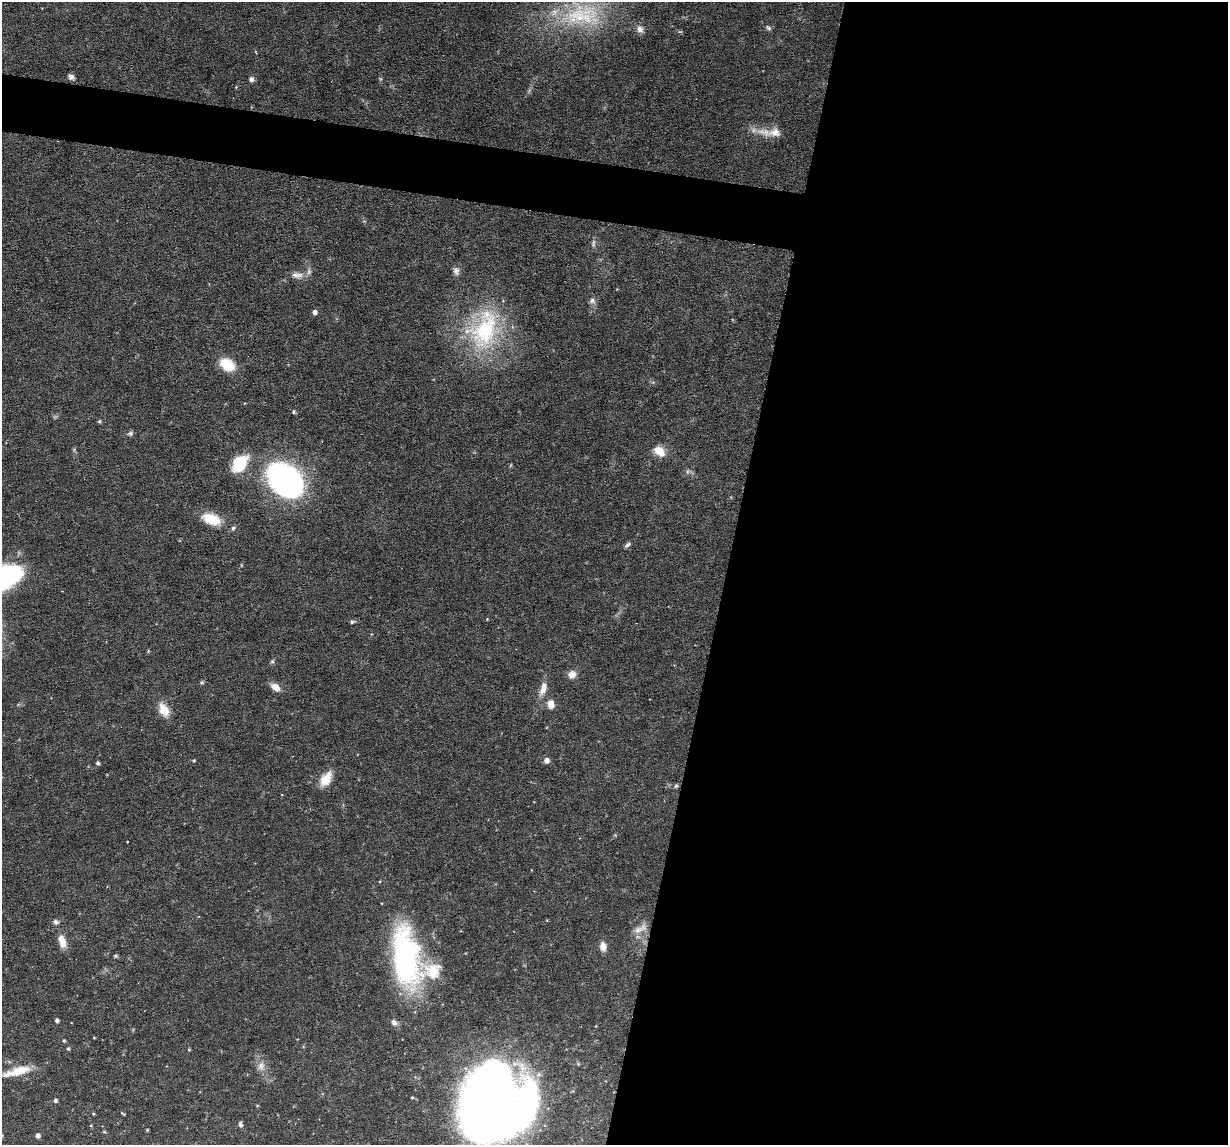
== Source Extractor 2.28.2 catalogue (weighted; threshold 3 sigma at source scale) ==
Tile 12 of 4 x 4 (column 4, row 3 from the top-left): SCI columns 3680-4905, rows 1262-2404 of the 4905 x 4927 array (HDU 1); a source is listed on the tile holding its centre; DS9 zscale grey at full resolution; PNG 1230 x 1147 px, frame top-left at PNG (2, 2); no overlay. Shown black and unused: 44% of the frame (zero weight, under 3 of 6 exposures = <1% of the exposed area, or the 3 px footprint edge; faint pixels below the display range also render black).
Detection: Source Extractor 2.28.2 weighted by HDU 2 'WHT'; one run over the whole footprint, this tile lists its part. Background 0.0749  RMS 0.0043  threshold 0.0175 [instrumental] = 3 sigma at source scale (4.09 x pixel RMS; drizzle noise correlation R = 1.36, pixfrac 0.8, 0.05/0.05 arcsec/px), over >= 5 px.
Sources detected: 67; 2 too faint to see at this stretch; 1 inside a brighter object's white glare — not listed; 4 inside a brighter listed object's ellipse — not listed separately; the other 60 listed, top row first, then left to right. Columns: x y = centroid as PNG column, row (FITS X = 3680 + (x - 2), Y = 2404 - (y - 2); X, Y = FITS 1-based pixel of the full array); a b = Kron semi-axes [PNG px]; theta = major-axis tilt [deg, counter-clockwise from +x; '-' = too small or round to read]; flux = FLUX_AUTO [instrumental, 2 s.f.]
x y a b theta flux
582 15 60 35 1 42
768 28 9 5 -38 0.97
640 29 11 8 -59 2.1
71 77 8 7 - 1.4
251 79 5 5 - 1.6
236 87 4 4 - 0.31
764 132 25 10 -14 5.9
593 244 12 5 85 1.2
456 271 11 8 -81 1.7
297 275 17 8 -4 2.9
592 301 8 7 - 1.5
314 312 5 5 - 1.8
484 330 59 39 71 48
227 365 16 12 -34 11
294 412 6 5 - 0.55
99 421 5 4 - 0.53
130 433 8 6 11 1.1
658 450 13 10 41 4.1
239 463 22 14 53 14
285 481 31 21 -47 150
211 519 23 13 -20 10
233 528 7 5 57 0.85
627 545 9 5 34 1.1
352 622 7 5 3 0.73
272 661 6 5 - 0.72
572 674 10 9 - 2.9
202 682 5 5 - 0.62
275 687 10 7 -38 4.1
543 688 19 9 73 4.4
551 704 8 6 -88 4.4
164 710 12 8 -62 8.2
194 760 4 4 - 0.48
547 760 7 6 - 1.7
98 763 4 4 - 0.91
326 779 19 11 57 6.4
676 786 6 5 - 0.75
127 842 2 2 - 0.32
56 922 7 6 - 1.3
640 929 22 9 28 3.8
62 941 17 9 -72 4.5
603 946 10 7 -83 3.4
116 956 5 5 - 0.53
406 957 76 31 -81 81
57 1020 4 3 - 1.2
394 1022 8 7 - 1.7
94 1038 3 2 - 0.31
64 1041 4 4 - 0.47
68 1049 5 4 - 0.73
189 1049 4 4 - 0.41
261 1066 14 10 76 3.3
19 1071 36 12 13 9.2
412 1097 4 4 - 0.46
55 1100 5 4 - 1.1
493 1107 70 58 70 430
123 1114 7 3 -26 0.42
240 1124 8 5 -67 1
147 1130 3 3 - 0.42
104 1132 4 4 - 0.48
2 1135 4 4 - 0.39
37 1136 5 4 - 1.8
Isophote crosses this tile's border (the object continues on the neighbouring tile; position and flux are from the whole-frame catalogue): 2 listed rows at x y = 493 1107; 2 1135